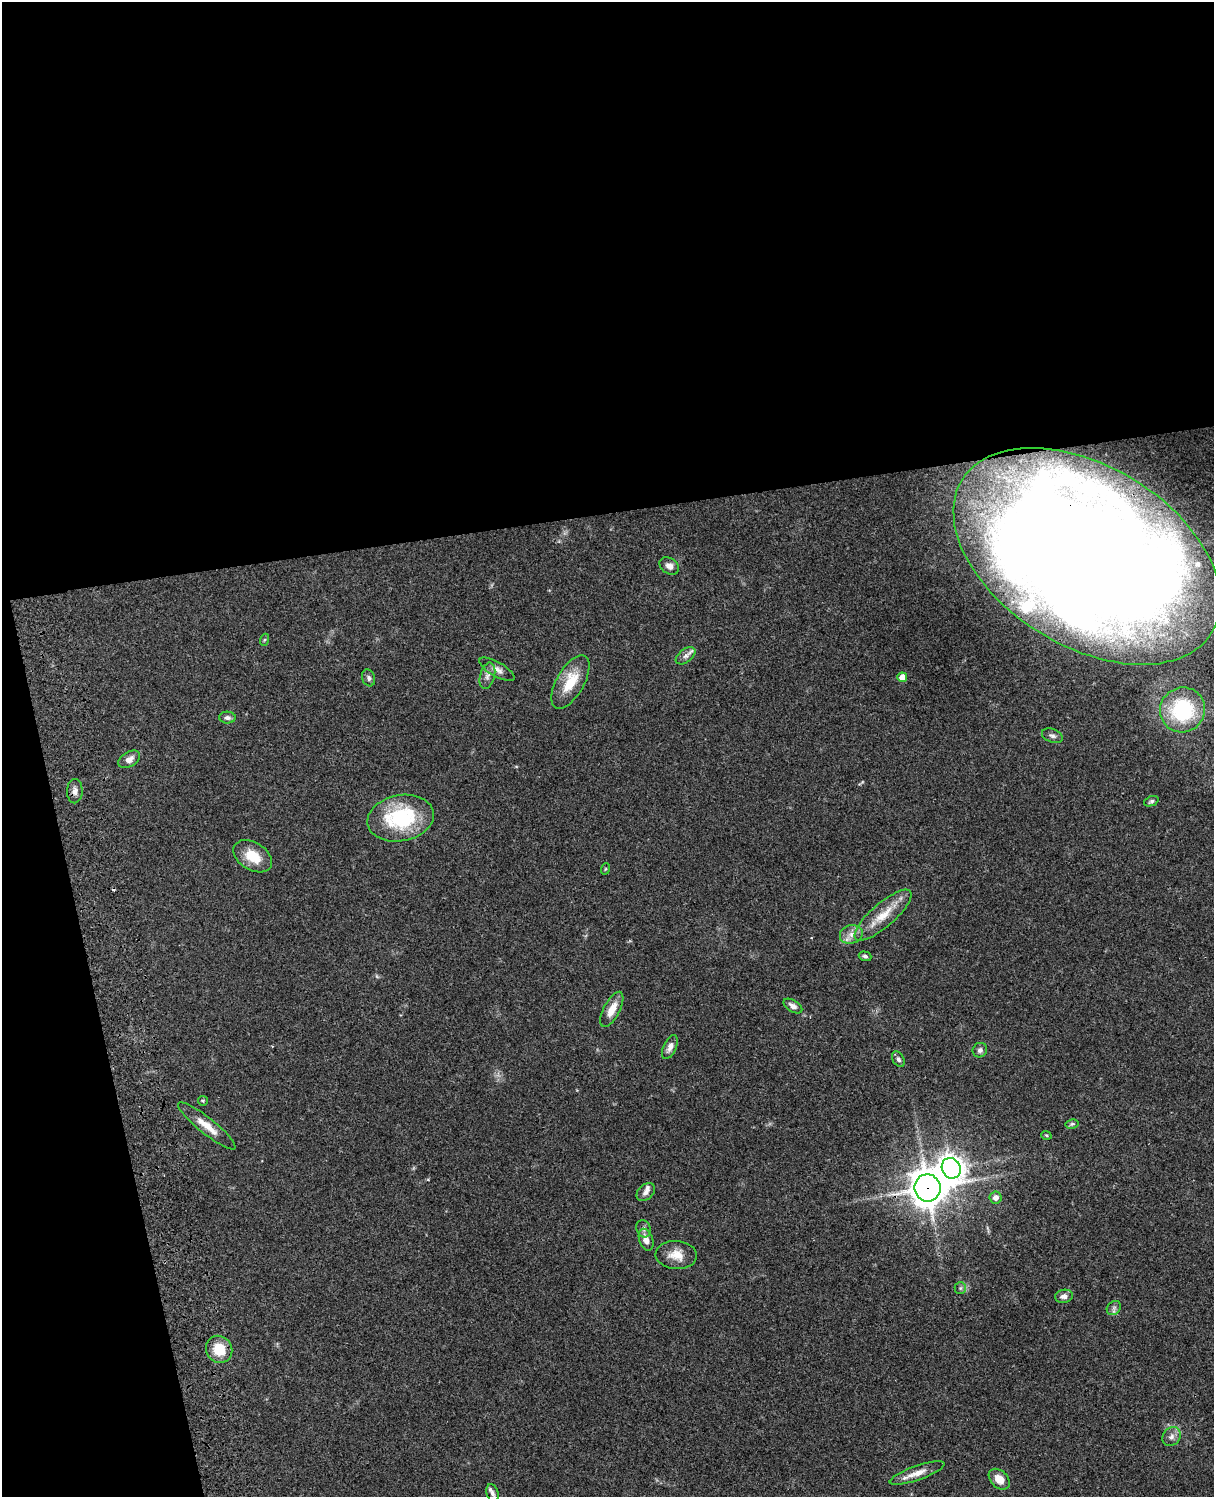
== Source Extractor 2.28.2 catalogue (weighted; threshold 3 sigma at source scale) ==
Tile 1 of 4 x 3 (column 1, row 1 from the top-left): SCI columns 121-1332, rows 3268-4762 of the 5087 x 4925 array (HDU 1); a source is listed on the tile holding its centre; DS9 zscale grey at full resolution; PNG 1216 x 1499 px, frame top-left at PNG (2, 2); each listed source drawn as its Kron ellipse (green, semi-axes under 4 px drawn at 4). Shown black and unused: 39% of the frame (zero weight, under 3 of 4 exposures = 6% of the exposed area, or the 3 px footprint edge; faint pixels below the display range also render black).
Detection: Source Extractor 2.28.2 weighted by HDU 2 'WHT'; one run over the whole footprint, this tile lists its part. Background 0.0774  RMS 0.0059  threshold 0.0264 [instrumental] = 3 sigma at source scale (4.5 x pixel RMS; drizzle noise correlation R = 1.50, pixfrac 1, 0.05/0.05 arcsec/px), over >= 5 px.
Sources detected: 50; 1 cosmic-ray / hot-pixel residue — neither listed nor drawn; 4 inside a brighter listed object's ellipse — not listed separately; the other 45 listed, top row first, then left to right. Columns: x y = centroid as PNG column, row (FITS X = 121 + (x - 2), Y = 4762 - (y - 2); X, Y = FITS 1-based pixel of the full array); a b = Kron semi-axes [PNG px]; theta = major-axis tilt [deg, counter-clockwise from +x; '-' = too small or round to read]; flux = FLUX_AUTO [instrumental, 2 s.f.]
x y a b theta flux
1087 556 146 90 -32 1700
669 566 10 8 -33 3
264 640 6 4 71 0.74
686 656 11 6 37 2.5
497 669 20 7 -29 3.7
487 676 13 7 76 3
902 677 5 4 - 5.5
369 678 8 6 -71 1.7
570 682 29 14 60 16
1182 710 23 22 - 48
227 718 8 6 -2 1.8
1052 736 11 6 -21 2.1
129 759 12 7 30 3.7
75 791 12 7 88 3
1151 801 7 4 21 1.3
401 818 33 23 11 46
253 856 21 13 -32 13
605 869 6 3 71 0.6
883 915 36 11 41 13
851 934 11 9 17 4.2
865 956 6 4 -18 1.3
793 1006 10 6 -31 2.7
612 1009 19 8 62 6.8
670 1047 13 6 66 3
980 1050 7 7 - 2
898 1059 8 5 -57 1.7
203 1101 5 4 - 0.65
1072 1124 6 5 - 0.88
207 1126 36 8 -39 8.7
1046 1135 5 3 - 0.65
951 1168 10 9 - 610
928 1188 13 13 - 1000
646 1192 10 7 44 2.5
996 1197 6 6 - 3.3
644 1229 9 7 -68 1.8
646 1240 11 6 -70 4.4
676 1255 20 14 -3 8.3
960 1288 6 6 - 1.2
1064 1296 9 6 10 2.7
1114 1308 8 6 46 1.7
219 1349 14 13 - 13
1171 1437 10 8 47 2.7
917 1473 29 7 20 6.8
999 1479 12 8 -44 6
492 1493 9 6 -72 1.7
Overlapping masked pixels (flux is a lower limit): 2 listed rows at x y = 1087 556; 928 1188
Isophote crosses this tile's border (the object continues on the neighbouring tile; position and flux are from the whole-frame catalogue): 1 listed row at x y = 1087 556